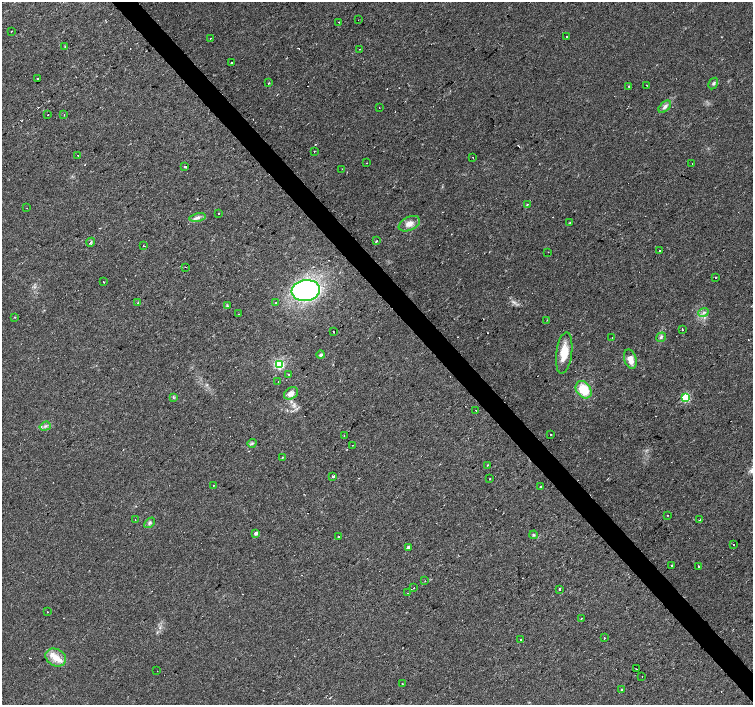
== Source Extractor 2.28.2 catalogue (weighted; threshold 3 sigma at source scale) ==
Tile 6 of 4 x 4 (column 2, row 2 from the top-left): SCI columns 1502-3002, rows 2955-4359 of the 6008 x 5969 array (HDU 1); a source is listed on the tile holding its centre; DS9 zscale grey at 2 x 2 block average (1 PNG px = mean of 2 x 2 image px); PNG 755 x 707 px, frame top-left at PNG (2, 2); each listed source drawn as its Kron ellipse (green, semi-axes under 4 px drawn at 4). Shown black and unused: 4% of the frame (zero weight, under 2 of 3 exposures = <1% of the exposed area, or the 3 px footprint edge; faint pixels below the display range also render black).
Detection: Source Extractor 2.28.2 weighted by HDU 2 'WHT'; one run over the whole footprint, this tile lists its part. Background 0.0312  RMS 0.0061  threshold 0.0272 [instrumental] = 3 sigma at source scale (4.5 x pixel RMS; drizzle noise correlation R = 1.50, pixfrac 1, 0.0396/0.0396 arcsec/px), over >= 5 px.
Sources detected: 123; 22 cosmic-ray / hot-pixel residue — neither listed nor drawn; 4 inside a brighter listed object's ellipse — not listed separately; the other 97 listed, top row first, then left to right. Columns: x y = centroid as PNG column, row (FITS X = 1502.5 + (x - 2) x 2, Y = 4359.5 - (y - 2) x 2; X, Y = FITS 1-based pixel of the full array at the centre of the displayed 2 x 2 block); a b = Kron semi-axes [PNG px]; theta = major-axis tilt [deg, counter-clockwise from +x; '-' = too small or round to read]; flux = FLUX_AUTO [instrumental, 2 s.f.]
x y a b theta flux
358 20 2 2 - 0.85
339 22 2 2 - 8.6
11 31 2 2 - 1.1
566 36 2 2 - 3.5
211 38 2 2 - 0.71
65 46 3 2 - 0.67
360 49 2 2 - 2
231 63 2 2 - 3.9
37 78 2 2 - 9.7
269 83 2 2 - 2.5
713 84 6 4 60 2.8
646 85 2 2 - 1.9
629 86 2 2 - 1
379 107 2 2 - 1.2
665 107 7 4 43 5.1
64 114 2 2 - 0.88
48 115 2 2 - 0.75
314 151 2 2 - 1.9
78 155 2 2 - 1.1
473 157 2 2 - 2.9
367 163 2 2 - 0.47
692 163 2 2 - 5.8
185 166 2 2 - 26
342 169 2 2 - 0.43
527 204 3 3 - 1.2
27 208 2 2 - 0.64
218 214 2 2 - 1.6
198 217 8 4 11 4.4
570 222 3 2 - 0.86
409 224 11 6 25 11
376 241 3 2 - 0.85
91 242 4 2 - 1.5
143 245 2 2 - 0.62
659 251 2 2 - 3.4
548 252 2 2 - 0.55
186 267 2 2 - 15
715 277 2 2 - 2
103 282 2 2 - 0.8
306 291 14 10 8 250
138 303 2 2 - 2.1
276 303 2 2 - 1.5
227 306 4 3 - 1.3
704 312 5 3 - 2.6
239 314 2 2 - 0.99
15 317 3 2 - 0.73
547 320 2 2 - 1.1
682 330 2 2 - 1.5
333 331 2 2 - 0.87
661 337 5 3 - 2.5
612 338 2 2 - 0.72
564 353 21 8 82 26
321 355 4 4 - 2.9
630 359 10 6 -74 13
279 364 4 3 - 86
288 374 2 2 - 0.99
278 381 2 2 - 0.89
584 390 9 7 -52 36
291 393 7 5 32 9.4
173 397 3 2 - 1.2
686 397 3 3 - 87
476 410 2 2 - 0.88
45 426 6 3 18 2.9
550 434 2 2 - 1.3
344 436 2 2 - 1.3
252 443 4 3 - 2
352 445 2 2 - 0.58
282 458 2 2 - 1.7
487 465 2 2 - 3
333 477 2 2 - 19
490 479 2 2 - 2.7
213 485 2 2 - 2.8
540 487 2 2 - 3.5
667 515 2 2 - 0.53
135 520 2 2 - 0.56
700 520 3 2 - 1.2
150 523 6 4 47 2.9
256 533 4 3 - 3.5
533 535 4 3 - 1.7
338 536 2 2 - 4.8
733 545 2 2 - 3.5
408 547 2 2 - 7.1
671 566 2 2 - 19
699 567 2 2 - 3.3
425 581 2 2 - 0.55
414 588 2 2 - 0.9
559 589 2 2 - 5
407 593 2 2 - 0.69
48 612 2 2 - 2.3
581 618 2 2 - 1.8
605 638 2 2 - 5
521 640 2 2 - 6.3
56 657 11 8 -29 15
636 669 2 2 - 3.6
157 671 2 2 - 0.4
642 676 2 2 - 0.56
402 684 2 2 - 2.6
622 690 2 2 - 3.1
Diffuse or blended objects may show on this block-average render without a row.